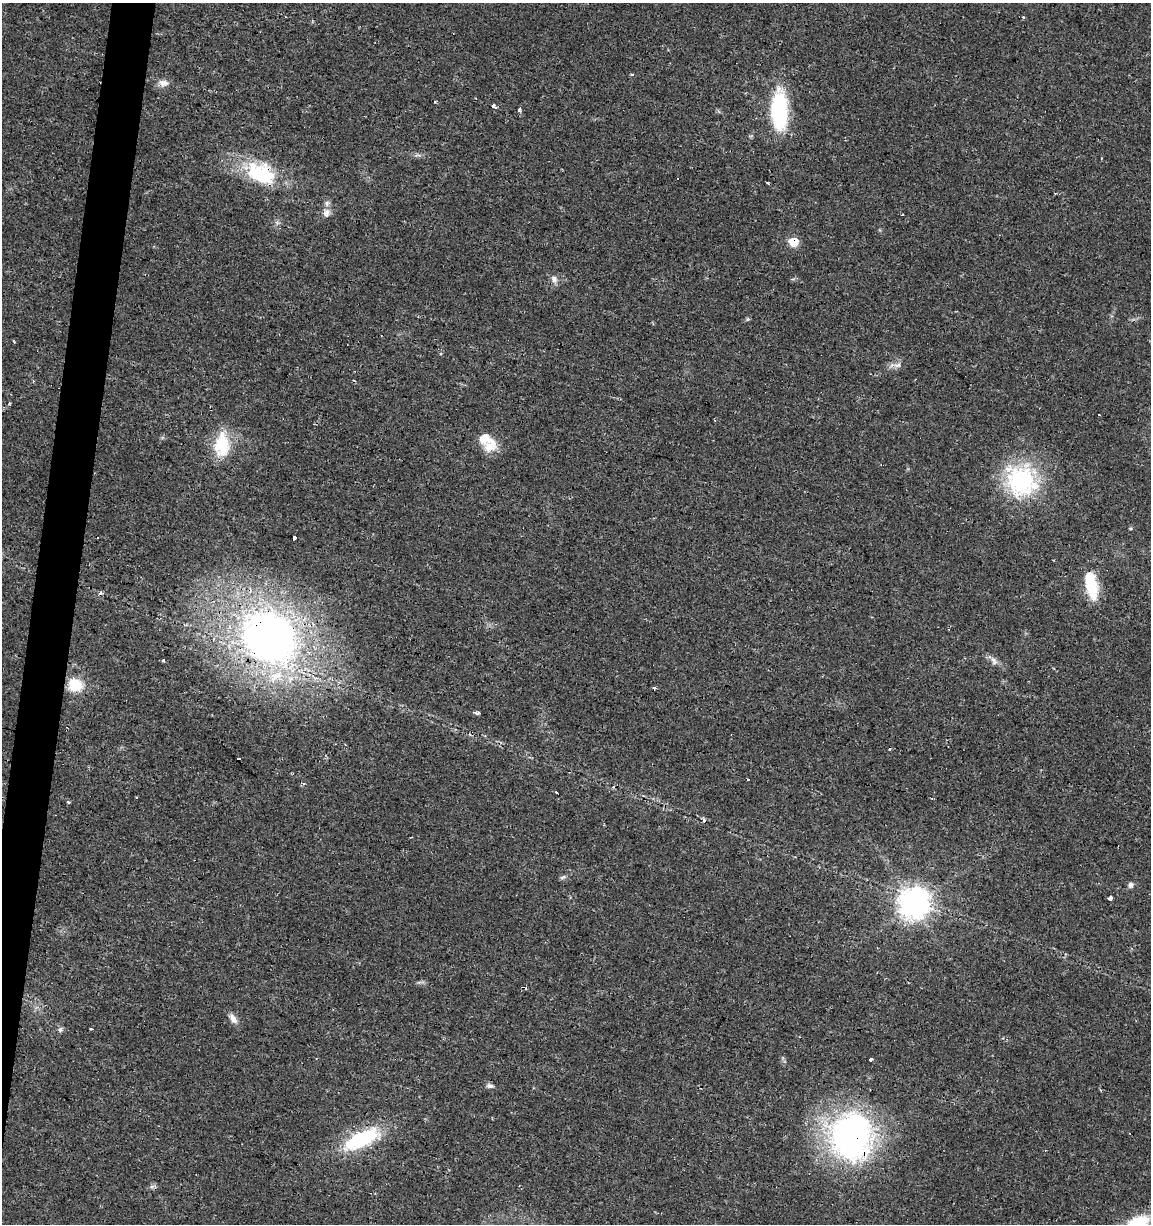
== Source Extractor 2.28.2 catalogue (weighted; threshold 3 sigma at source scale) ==
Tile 7 of 4 x 4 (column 3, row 2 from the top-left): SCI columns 2584-3732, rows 2447-3668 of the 5106 x 4899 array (HDU 1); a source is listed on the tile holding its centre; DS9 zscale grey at full resolution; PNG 1153 x 1226 px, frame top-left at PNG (2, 3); no overlay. Shown black and unused: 3% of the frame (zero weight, under 2 of 3 exposures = <1% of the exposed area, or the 3 px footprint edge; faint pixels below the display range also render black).
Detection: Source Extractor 2.28.2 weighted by HDU 2 'WHT'; one run over the whole footprint, this tile lists its part. Background 0.0131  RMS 0.0028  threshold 0.0127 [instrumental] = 3 sigma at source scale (4.5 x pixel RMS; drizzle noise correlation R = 1.50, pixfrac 1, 0.0396/0.0396 arcsec/px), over >= 5 px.
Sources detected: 59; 2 inside a brighter object's white glare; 13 cosmic-ray / hot-pixel residue — not listed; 2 inside a brighter listed object's ellipse — not listed separately; the other 42 listed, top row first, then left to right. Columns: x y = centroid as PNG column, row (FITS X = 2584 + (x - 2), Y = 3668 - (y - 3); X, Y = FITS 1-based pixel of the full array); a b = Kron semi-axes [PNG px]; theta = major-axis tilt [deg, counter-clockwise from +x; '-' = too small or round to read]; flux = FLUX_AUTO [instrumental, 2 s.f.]
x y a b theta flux
1024 18 3 3 - 0.42
164 83 13 9 8 1.9
494 105 4 4 - 2.6
519 110 6 3 72 0.82
778 110 43 18 -85 25
260 173 42 25 -26 20
678 178 2 2 - 0.22
768 183 3 3 - 0.67
327 203 8 7 - 0.98
326 213 9 8 - 1.6
794 242 6 5 - 12
554 279 11 7 -59 1.3
748 319 5 5 - 0.4
13 341 4 2 - 0.32
898 365 9 6 15 1.2
486 438 17 15 33 4.1
222 445 24 15 87 13
1021 481 43 38 -55 31
294 538 3 3 - 12
1092 586 29 13 -87 10
270 637 58 50 -37 160
163 660 3 3 - 0.71
994 661 13 7 -56 1.5
75 685 16 14 -13 7.1
655 688 3 3 - 0.69
477 713 5 4 - 1.2
238 759 3 3 - 0.75
303 783 3 3 - 0.79
68 802 4 3 - 0.41
704 820 6 4 -63 0.49
563 877 10 5 19 0.66
1130 885 7 7 - 0.94
1110 898 4 3 - 4.2
914 904 10 10 - 390
233 1018 15 7 -54 1.8
91 1028 3 3 - 0.63
60 1030 7 6 - 0.68
871 1059 3 3 - 1.6
490 1086 9 6 -8 0.94
851 1135 45 41 89 94
362 1139 46 17 25 21
152 1186 7 4 19 0.66
Overlapping masked pixels (flux is a lower limit): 5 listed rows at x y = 494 105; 260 173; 794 242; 270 637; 851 1135